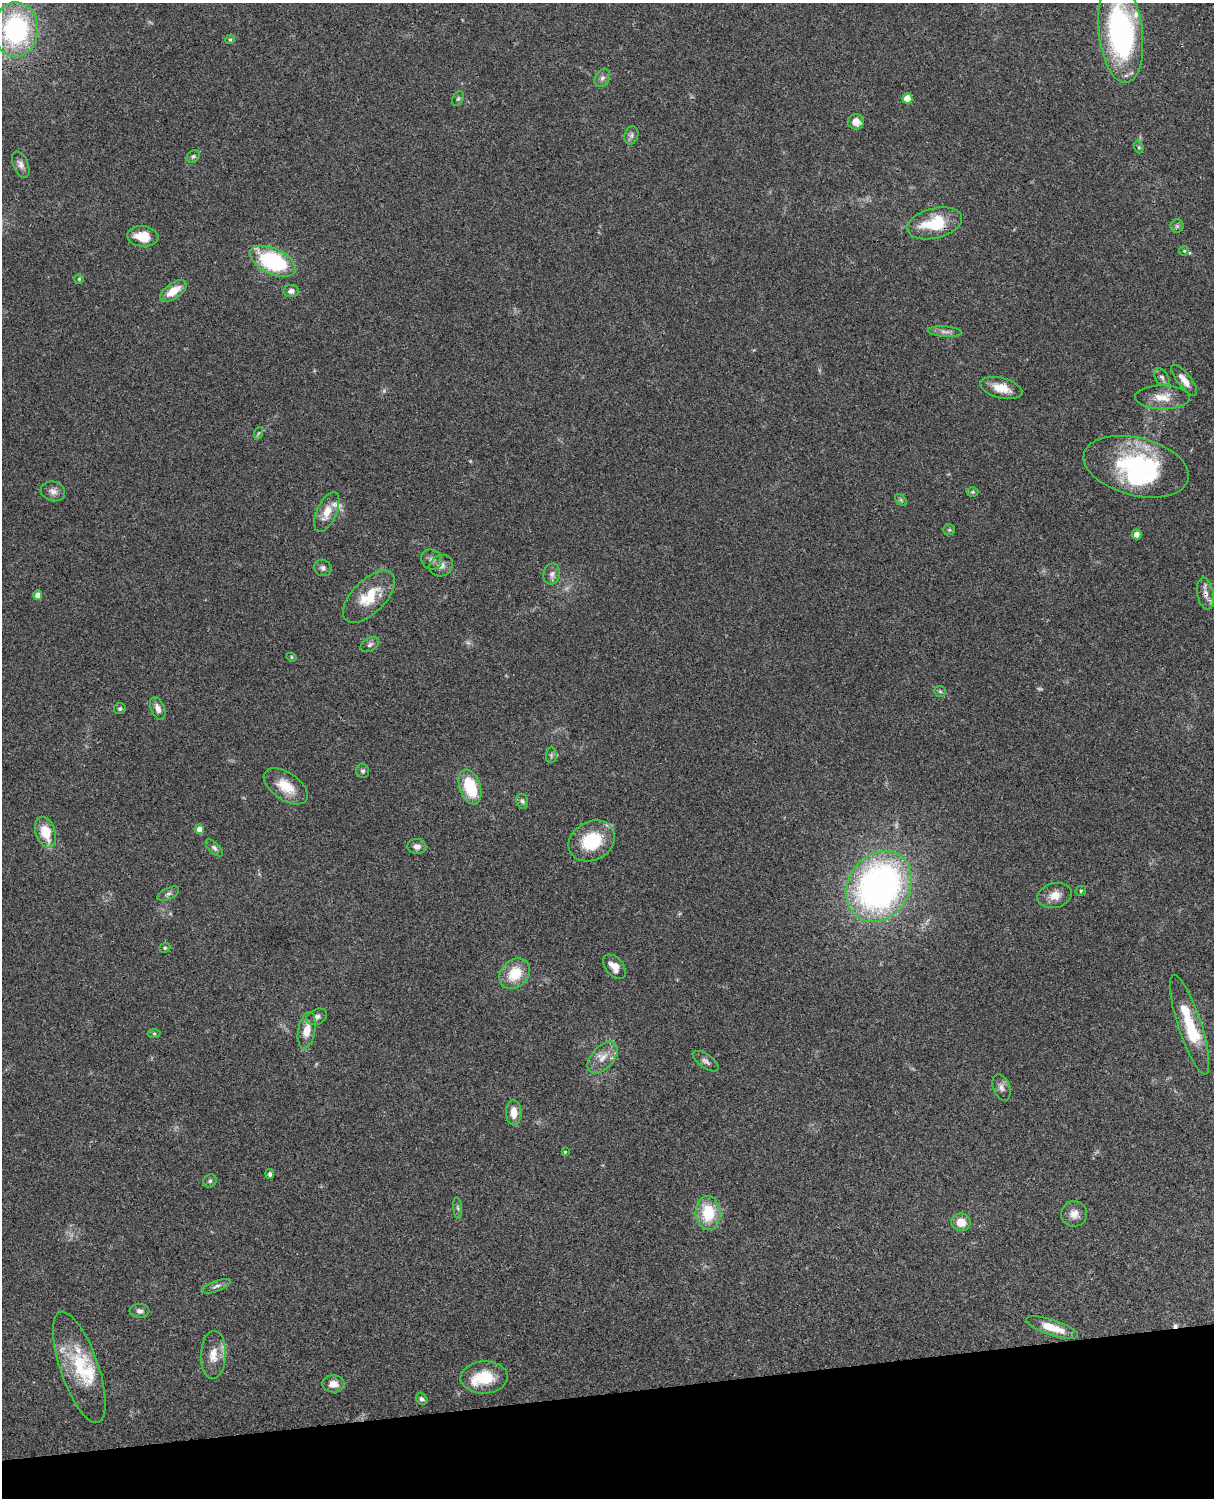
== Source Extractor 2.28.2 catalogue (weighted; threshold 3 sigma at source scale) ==
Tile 10 of 4 x 3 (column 2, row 3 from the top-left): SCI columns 1334-2545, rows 276-1771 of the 5089 x 4926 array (HDU 1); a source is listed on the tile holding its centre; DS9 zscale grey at full resolution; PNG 1216 x 1500 px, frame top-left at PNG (2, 3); each listed source drawn as its Kron ellipse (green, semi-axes under 4 px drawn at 4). Shown black and unused: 7% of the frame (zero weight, under 3 of 4 exposures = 6% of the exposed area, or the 3 px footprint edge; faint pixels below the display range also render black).
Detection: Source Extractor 2.28.2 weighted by HDU 2 'WHT'; one run over the whole footprint, this tile lists its part. Background 0.0794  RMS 0.0059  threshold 0.0266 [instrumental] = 3 sigma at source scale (4.5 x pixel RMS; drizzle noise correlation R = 1.50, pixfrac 1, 0.05/0.05 arcsec/px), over >= 5 px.
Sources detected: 97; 3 too faint to see at this stretch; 2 inside a brighter object's white glare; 1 cosmic-ray / hot-pixel residue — neither listed nor drawn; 7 inside a brighter listed object's ellipse — not listed separately; the other 84 listed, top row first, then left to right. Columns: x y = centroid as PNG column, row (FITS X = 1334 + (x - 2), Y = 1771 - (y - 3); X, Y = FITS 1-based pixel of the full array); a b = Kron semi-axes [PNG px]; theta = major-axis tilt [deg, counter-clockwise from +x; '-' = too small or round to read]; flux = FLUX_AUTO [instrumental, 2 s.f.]
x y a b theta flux
16 30 27 22 88 90
1121 33 51 22 -83 140
230 39 5 4 - 0.84
602 78 10 7 62 2.2
458 99 8 5 63 1.1
907 99 5 5 - 10
856 122 8 7 - 5.8
631 135 9 6 74 2
1139 147 6 4 -69 0.86
193 156 7 5 38 1.1
21 164 14 7 -66 2.9
935 223 28 15 14 25
1177 226 6 6 - 1.3
143 236 15 10 -6 12
1184 251 5 4 - 0.73
273 261 24 12 -25 63
79 279 5 5 - 0.74
173 291 15 7 35 10
291 291 8 6 0 2.2
945 331 17 5 -4 2.7
1162 377 10 6 -54 1.9
1184 380 19 6 -52 5.2
1001 388 21 10 -14 9.2
1162 397 27 12 -1 9.8
259 433 6 4 70 0.91
1136 467 54 29 -14 81
53 491 12 9 -16 3.6
972 492 6 5 - 0.9
901 500 7 4 -46 0.95
327 512 21 10 66 8.7
949 530 6 5 - 1.1
1137 535 5 4 - 4.5
431 559 11 9 -33 2.9
441 566 12 10 28 3.6
323 568 9 8 - 2.1
552 574 10 8 78 2.9
1206 594 16 8 -79 4.3
38 595 5 4 - 4.3
369 597 33 16 45 19
370 644 10 6 33 1.8
291 657 5 4 - 0.84
940 691 6 5 - 0.95
158 708 12 6 -68 3.5
120 709 6 5 - 0.95
551 755 8 5 84 1.3
363 771 7 6 - 1.4
286 786 25 13 -34 13
470 787 18 10 -72 24
522 801 8 5 -74 1.3
199 829 5 4 - 3.8
46 832 16 9 -71 15
592 841 24 19 29 28
417 846 9 7 -6 2.9
214 848 11 5 -45 1.8
879 886 37 30 57 240
1081 891 5 4 - 0.74
168 894 11 5 25 1.7
1055 895 17 12 14 6.6
165 948 6 4 22 0.87
614 967 14 8 -50 6.1
515 974 17 13 45 16
317 1017 11 7 25 2.5
1190 1025 52 11 -72 28
307 1030 18 8 79 8.5
154 1033 6 4 -1 0.83
603 1058 19 11 48 7.5
706 1061 15 6 -35 2.4
1002 1087 14 8 -69 3.1
514 1113 12 7 -89 6.4
565 1152 4 3 - 1
270 1174 5 4 - 1.3
210 1181 7 6 - 1.2
458 1208 11 4 -85 1.2
708 1213 17 12 -85 23
1074 1214 13 13 - 5.1
961 1222 10 8 -10 8.1
216 1286 15 5 20 2.3
140 1311 10 7 -5 2
1052 1328 27 7 -19 11
213 1355 24 12 88 9
79 1367 58 19 -71 30
484 1377 23 16 3 20
333 1384 11 8 -3 5.6
422 1399 6 5 - 1.4
Overlapping masked pixels (flux is a lower limit): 3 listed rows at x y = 935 223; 1206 594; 879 886
Isophote crosses this tile's border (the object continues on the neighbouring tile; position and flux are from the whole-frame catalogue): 3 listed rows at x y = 1121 33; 1206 594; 1190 1025